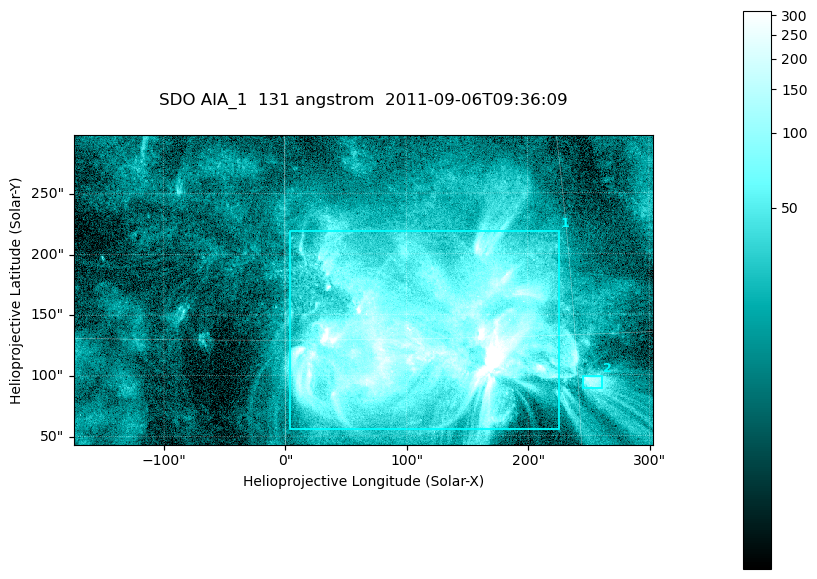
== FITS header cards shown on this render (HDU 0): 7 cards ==
TELESCOP= 'SDO     '           /
INSTRUME= 'AIA_1   '           /
WAVELNTH=                  131 /
WAVEUNIT= 'angstrom'           /
DATE-OBS= '2011-09-06T09:36:09.62' /
CTYPE1  = 'HPLN-TAN'           /
CTYPE2  = 'HPLT-TAN'           /

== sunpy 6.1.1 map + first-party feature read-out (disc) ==
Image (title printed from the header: SDO AIA_1  131 angstrom  2011-09-06T09:36:09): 794 x 424 px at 0.601 arcsec/px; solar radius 952 arcsec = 1584 px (partial field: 4.3% of the solar disc is inside the frame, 100% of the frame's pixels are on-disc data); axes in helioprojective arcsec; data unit not stated in the header (colour bar unlabelled)
Pointing: header CRPIX1/2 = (2043.22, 2045.61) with CRVAL1/2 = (0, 0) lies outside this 794 x 424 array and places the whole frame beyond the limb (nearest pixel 1.29 R_sun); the SolarSoft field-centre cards XCEN/YCEN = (64.33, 170.3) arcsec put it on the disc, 1651 arcsec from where CRPIX/CRVAL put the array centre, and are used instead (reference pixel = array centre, CRVAL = XCEN/YCEN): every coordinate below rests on XCEN/YCEN
Orientation: roll -0.139 deg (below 1 deg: not rotated)
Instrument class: DISC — disc imager (sunpy class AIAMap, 131 A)
Bright regions (active regions / flare kernels): reference = the on-disc median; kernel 7 px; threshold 5 sigma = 65.4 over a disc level ~15.8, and >= 1.15x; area >= 336 px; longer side >= 5 px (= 3 arcsec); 2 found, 2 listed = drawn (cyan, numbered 1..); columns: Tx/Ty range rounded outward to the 2 arcsec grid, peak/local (2 s.f.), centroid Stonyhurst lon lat
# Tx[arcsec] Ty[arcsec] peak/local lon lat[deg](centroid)
1 4..226 56..220 62 +7 +15
2 244..262 88..100 9.4 +16 +13